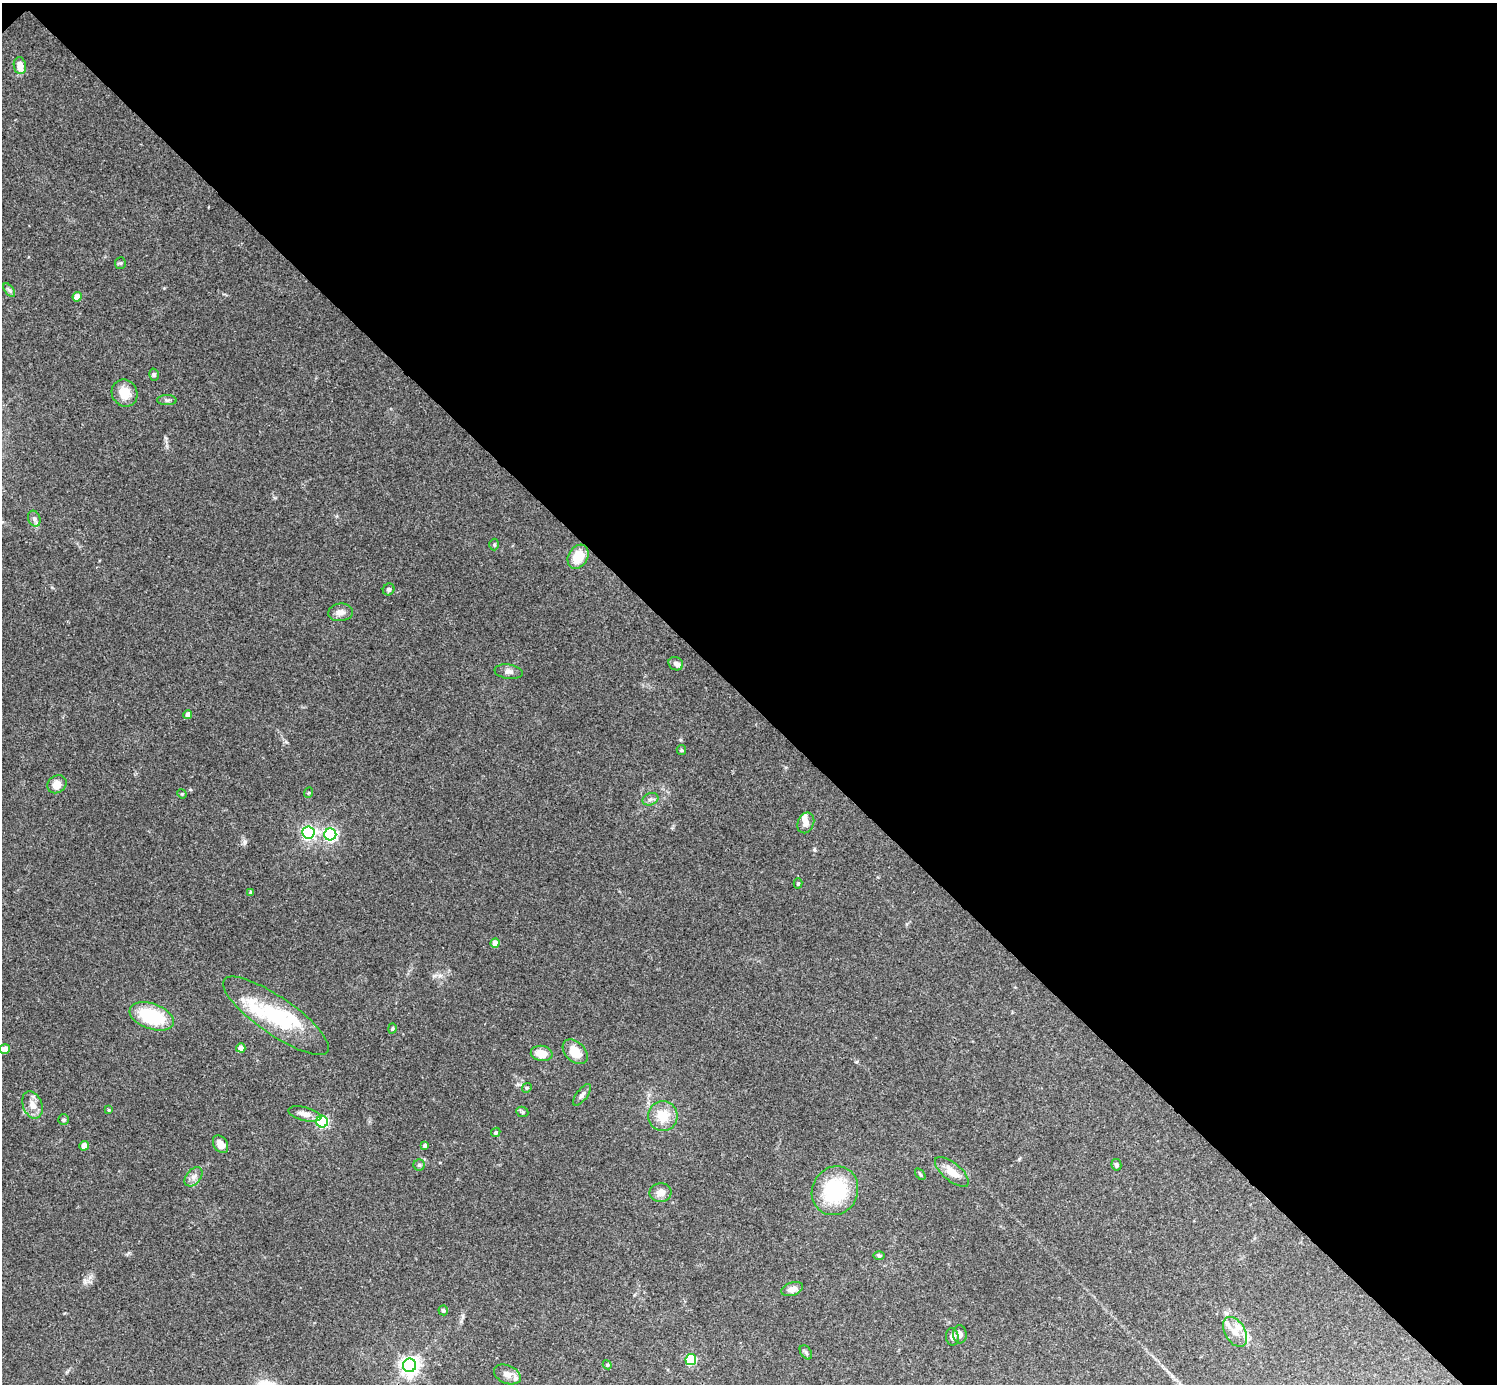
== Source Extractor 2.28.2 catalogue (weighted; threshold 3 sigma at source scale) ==
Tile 3 of 4 x 4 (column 3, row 1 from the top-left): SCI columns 2996-4490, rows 4448-5829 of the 5988 x 5988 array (HDU 1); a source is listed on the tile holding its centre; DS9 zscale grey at full resolution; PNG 1499 x 1386 px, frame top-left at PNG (2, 3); each listed source drawn as its Kron ellipse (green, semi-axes under 4 px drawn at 4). Shown black and unused: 51% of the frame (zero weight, under 3 of 4 exposures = <1% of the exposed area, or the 3 px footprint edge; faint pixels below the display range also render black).
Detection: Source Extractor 2.28.2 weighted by HDU 2 'WHT'; one run over the whole footprint, this tile lists its part. Background 0.118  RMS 0.0062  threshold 0.0281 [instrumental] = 3 sigma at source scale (4.5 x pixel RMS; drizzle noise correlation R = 1.50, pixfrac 1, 0.05/0.05 arcsec/px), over >= 5 px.
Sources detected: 72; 1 inside a brighter object's white glare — neither listed nor drawn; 7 inside a brighter listed object's ellipse — not listed separately; the other 64 listed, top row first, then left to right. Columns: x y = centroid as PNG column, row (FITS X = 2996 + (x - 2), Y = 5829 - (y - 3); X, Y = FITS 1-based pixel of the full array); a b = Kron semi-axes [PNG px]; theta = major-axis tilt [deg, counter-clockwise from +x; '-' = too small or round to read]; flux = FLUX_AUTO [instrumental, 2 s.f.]
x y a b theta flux
20 66 8 6 -83 7
120 263 6 5 - 0.88
9 290 8 4 -53 1.4
77 297 4 4 - 7.9
154 375 6 5 - 1.1
125 393 14 12 -61 11
167 400 10 5 -1 1.6
34 519 8 6 -70 2.1
494 545 6 5 - 0.89
578 557 13 9 59 13
389 589 6 5 - 1.3
341 612 12 8 8 3.7
676 664 7 6 - 2.2
509 672 14 7 -8 3.1
188 715 4 4 - 4
681 750 5 4 - 0.74
57 784 10 8 37 6.2
308 793 5 3 - 0.67
182 794 5 4 - 0.62
650 799 8 6 20 2
806 823 11 8 68 3.3
308 833 6 6 - 140
330 834 6 6 - 130
798 883 5 4 - 0.95
251 892 4 4 - 1.1
495 943 4 4 - 6.4
152 1016 23 12 -19 37
276 1016 63 18 -35 47
392 1028 5 4 - 0.9
241 1048 4 4 - 5.3
5 1049 5 4 - 5.4
575 1052 14 10 -44 12
542 1053 11 7 -8 8.7
527 1088 5 4 - 0.73
582 1095 13 5 52 2.3
32 1105 14 9 -69 6
109 1110 4 3 - 0.65
522 1112 6 5 - 1
305 1114 17 6 -14 4.2
663 1116 15 14 - 13
64 1120 5 5 - 1.1
322 1122 6 5 - 78
496 1132 5 4 - 1
220 1144 9 7 -57 4.8
425 1145 4 4 - 1.6
84 1146 5 4 - 5.3
419 1165 5 5 - 1.1
1116 1165 6 5 - 1.4
952 1172 21 9 -40 7.9
920 1174 6 3 -54 0.77
194 1177 11 7 50 3
835 1191 25 22 60 46
660 1193 11 9 3 4.4
879 1256 6 4 -1 0.93
792 1289 11 6 18 4.2
443 1310 5 5 - 1.4
1235 1332 16 10 -60 6.5
960 1334 9 6 -88 3
952 1337 9 6 -82 2.7
806 1352 8 5 -54 1.3
691 1360 5 5 - 49
410 1365 7 6 - 310
607 1365 5 4 - 0.78
507 1374 14 9 -23 4.2
Unlisted compact peaks at least as high as the median listed source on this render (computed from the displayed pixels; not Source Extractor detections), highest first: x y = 245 841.